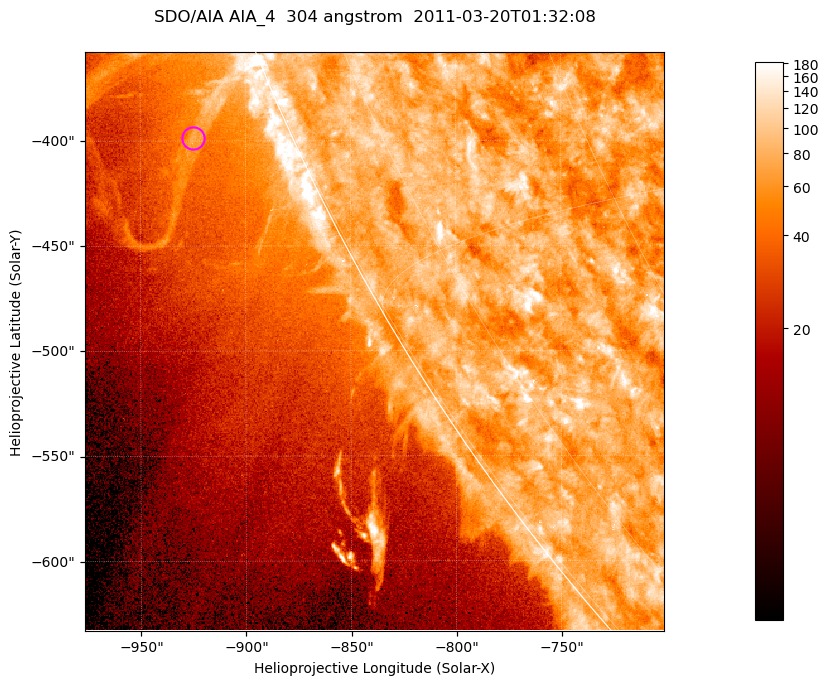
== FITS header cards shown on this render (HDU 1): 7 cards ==
TELESCOP= 'SDO/AIA '           / For AIA: SDO/AIA
INSTRUME= 'AIA_4   '           / For AIA: AIA_ATA1, AIA_ATA2, AIA_ATA3 or AIA_AT
WAVELNTH=                  304 / [angstrom] Wavelength
WAVEUNIT= 'angstrom'           / Wavelength unit: angstrom
DATE-OBS= '2011-03-20T01:32:08.124' / [ISO] Date when observation started; ISO 8
CTYPE1  = 'HPLN-TAN'           / CTYPE1; Typically HPLN
CTYPE2  = 'HPLT-TAN'           / CTYPE2; Typically HPLT

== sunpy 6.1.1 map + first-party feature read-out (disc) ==
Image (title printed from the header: SDO/AIA AIA_4  304 angstrom  2011-03-20T01:32:08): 459 x 459 px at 0.6 arcsec/px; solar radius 964 arcsec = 1606 px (partial field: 1.1% of the solar disc is inside the frame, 44% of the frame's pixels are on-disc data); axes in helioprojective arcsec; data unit not stated in the header (colour bar unlabelled)
Orientation: roll -0.132 deg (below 1 deg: not rotated)
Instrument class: DISC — disc imager (sunpy class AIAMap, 304 A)
Bright regions (active regions / flare kernels): reference = the on-disc median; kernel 5 px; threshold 5 sigma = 97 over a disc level ~75.6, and >= 1.15x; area >= 210 px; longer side >= 6 px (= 3.6 arcsec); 0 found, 0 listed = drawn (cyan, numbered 1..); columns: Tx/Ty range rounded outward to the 2 arcsec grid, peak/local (2 s.f.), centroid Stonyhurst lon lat
Off-limb structures (1.02-1.3 R_sun): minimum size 105 px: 10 found; the strongest spans PA ~110..115 deg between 1.02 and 1.1 R_sun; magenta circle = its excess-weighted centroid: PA ~115 deg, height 1.04 R_sun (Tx ~-924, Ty ~-398 arcsec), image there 2.4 x the reference